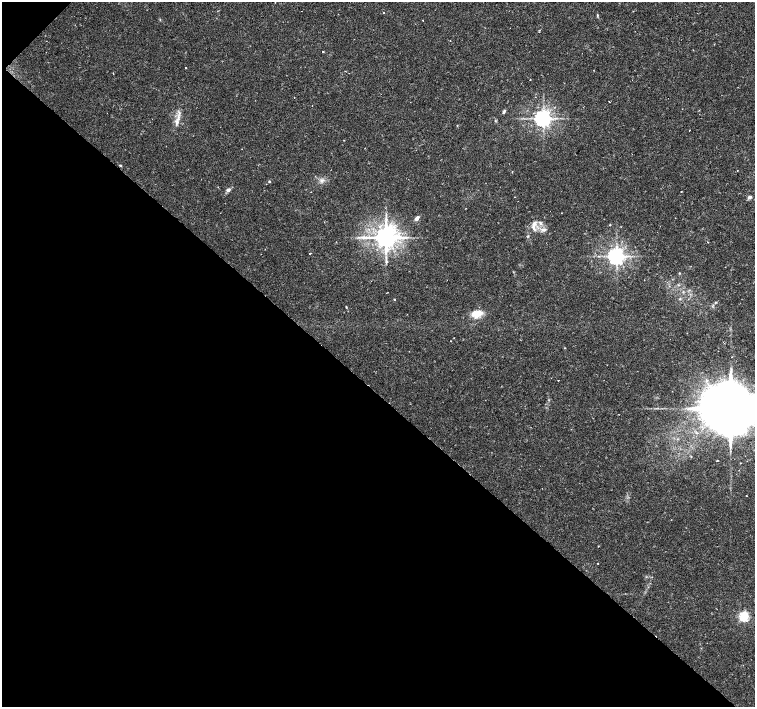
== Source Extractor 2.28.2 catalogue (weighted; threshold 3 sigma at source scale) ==
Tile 9 of 4 x 4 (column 1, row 3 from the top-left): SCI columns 8-1512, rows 1639-3047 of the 6027 x 6027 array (HDU 1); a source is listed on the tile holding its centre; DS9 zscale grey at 2 x 2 block average (1 PNG px = mean of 2 x 2 image px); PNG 757 x 709 px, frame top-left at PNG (2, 2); no overlay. Shown black and unused: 45% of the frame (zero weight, under 2 of 3 exposures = <1% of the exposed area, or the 3 px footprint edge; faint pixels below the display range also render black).
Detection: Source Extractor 2.28.2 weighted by HDU 2 'WHT'; one run over the whole footprint, this tile lists its part. Background 0.0228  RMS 0.0028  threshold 0.0126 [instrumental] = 3 sigma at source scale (4.5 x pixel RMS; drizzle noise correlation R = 1.50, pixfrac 1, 0.0396/0.0396 arcsec/px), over >= 5 px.
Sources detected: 51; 4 cosmic-ray / hot-pixel residue — not listed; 2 inside a brighter listed object's ellipse — not listed separately; the other 45 listed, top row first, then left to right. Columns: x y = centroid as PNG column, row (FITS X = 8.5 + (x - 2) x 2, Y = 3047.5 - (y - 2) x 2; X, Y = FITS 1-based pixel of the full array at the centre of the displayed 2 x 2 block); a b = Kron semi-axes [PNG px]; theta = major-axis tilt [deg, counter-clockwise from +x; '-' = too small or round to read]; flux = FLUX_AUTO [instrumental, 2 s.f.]
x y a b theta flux
384 12 2 2 - 0.77
597 15 4 3 - 0.61
423 20 2 2 - 0.31
323 52 2 2 - 0.65
186 68 2 2 - 0.78
345 71 2 2 - 0.37
530 80 2 2 - 0.52
609 101 2 2 - 0.29
504 112 6 3 60 0.94
178 118 9 3 82 2.9
543 118 4 4 - 370
457 125 2 2 - 0.34
689 130 2 2 - 0.3
737 170 2 2 - 0.72
322 180 6 5 - 2.1
269 181 3 2 - 0.77
218 187 3 2 - 0.35
228 190 6 4 23 1.7
681 191 2 2 - 0.81
750 197 5 4 - 1.6
417 218 6 4 50 2.3
540 223 6 3 -57 1.4
534 225 13 4 72 3.1
610 225 2 2 - 0.69
544 230 8 4 -4 2.5
386 237 6 5 - 800
708 242 2 2 - 0.94
310 253 2 2 - 0.88
616 256 4 4 - 380
394 299 2 2 - 0.7
680 299 3 3 - 0.55
716 302 3 3 - 0.51
346 307 3 2 - 0.43
477 314 16 9 10 7.4
451 341 2 2 - 0.56
565 348 2 2 - 0.51
732 357 2 2 - 0.26
558 380 2 2 - 0.43
730 408 14 12 32 7300
691 457 3 2 - 0.3
717 460 2 2 - 0.72
740 463 3 2 - 0.27
747 496 2 2 - 0.29
598 563 2 2 - 0.6
744 616 3 3 - 84
Isophote crosses this tile's border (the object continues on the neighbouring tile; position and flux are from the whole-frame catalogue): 1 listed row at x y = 730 408
Diffuse or blended objects may show on this block-average render without a row.